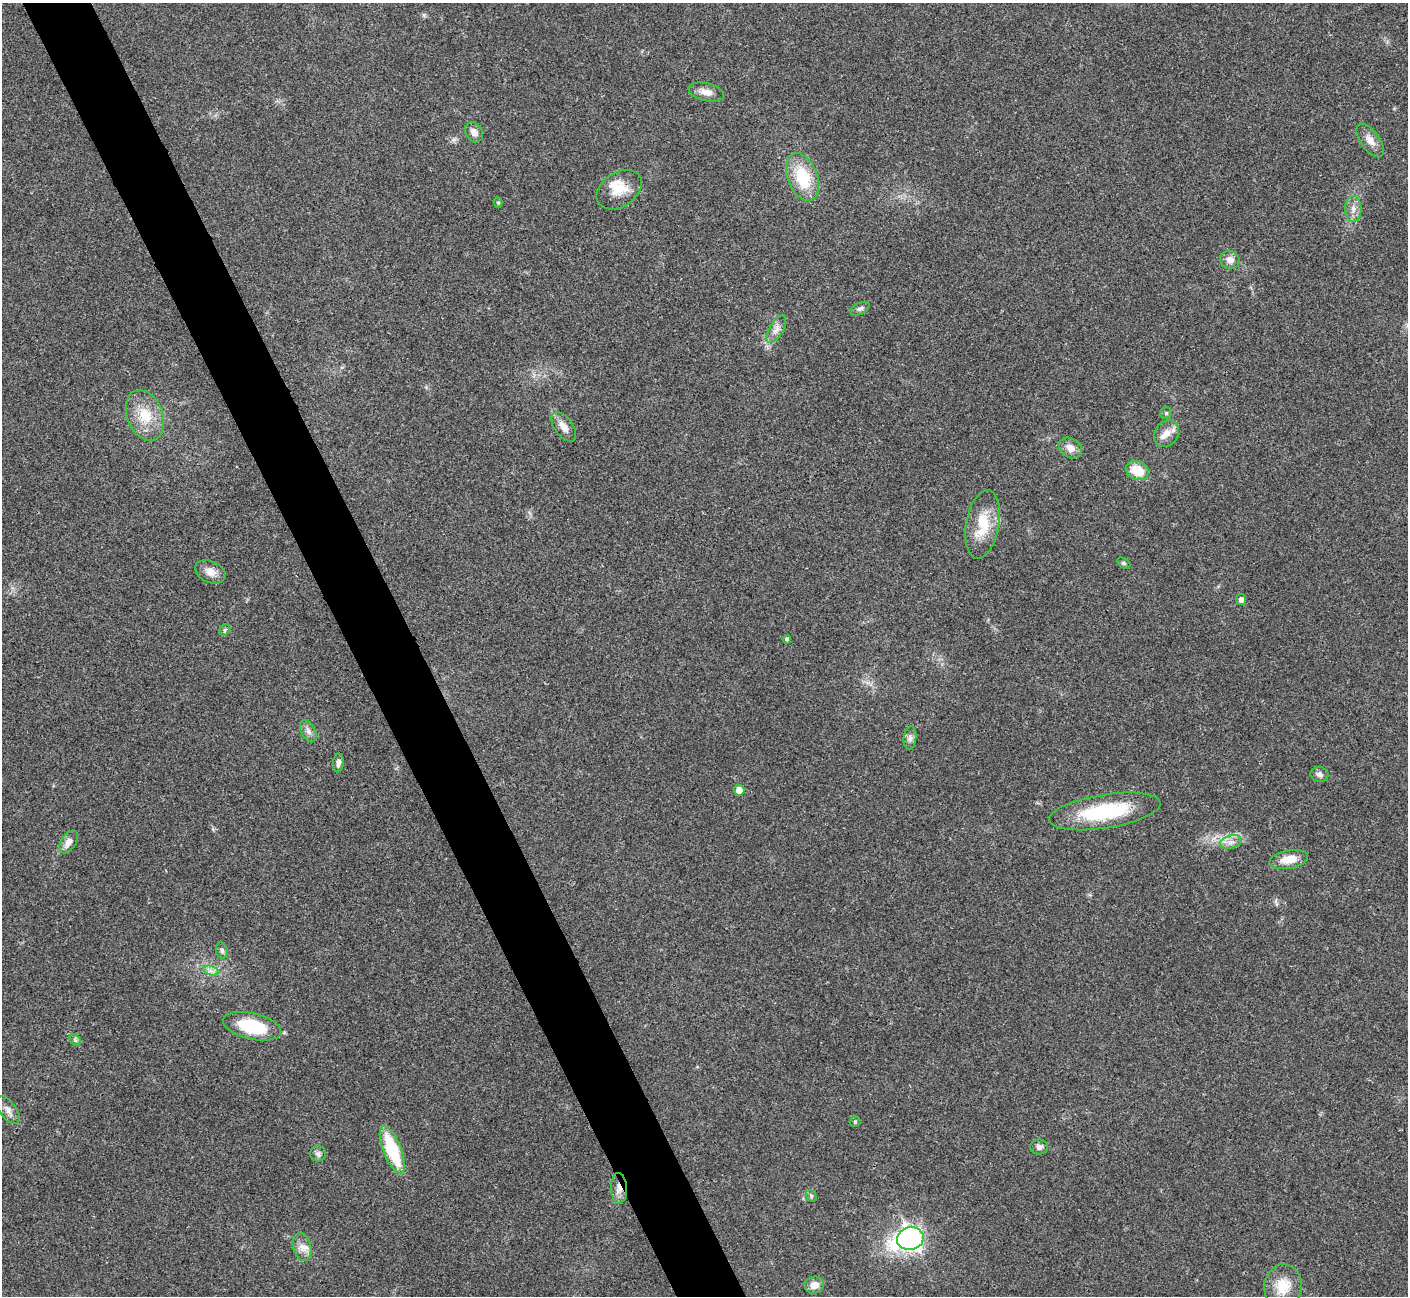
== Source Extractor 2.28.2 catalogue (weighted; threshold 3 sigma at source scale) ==
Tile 11 of 4 x 4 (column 3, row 3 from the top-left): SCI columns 2814-4219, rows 1451-2744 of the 5630 x 5621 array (HDU 1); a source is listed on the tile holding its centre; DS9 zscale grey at full resolution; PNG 1410 x 1298 px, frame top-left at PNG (2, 3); each listed source drawn as its Kron ellipse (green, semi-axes under 4 px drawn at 4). Shown black and unused: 5% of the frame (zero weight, under 3 of 4 exposures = <1% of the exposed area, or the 3 px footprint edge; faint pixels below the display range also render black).
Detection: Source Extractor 2.28.2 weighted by HDU 2 'WHT'; one run over the whole footprint, this tile lists its part. Background 0.0216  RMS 0.004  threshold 0.018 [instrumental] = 3 sigma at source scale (4.5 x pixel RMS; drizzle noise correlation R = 1.50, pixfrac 1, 0.05/0.05 arcsec/px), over >= 5 px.
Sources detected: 49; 3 inside a brighter listed object's ellipse — not listed separately; the other 46 listed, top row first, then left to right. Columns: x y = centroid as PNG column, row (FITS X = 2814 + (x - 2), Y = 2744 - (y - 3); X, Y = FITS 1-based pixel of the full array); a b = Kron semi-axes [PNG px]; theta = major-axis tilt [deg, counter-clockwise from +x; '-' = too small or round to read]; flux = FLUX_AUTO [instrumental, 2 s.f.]
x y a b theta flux
706 92 18 9 -13 3.3
474 132 11 8 -57 2.6
1370 140 19 9 -54 3.7
803 177 25 14 -69 17
619 190 25 17 34 8.3
498 202 5 4 - 0.61
1353 209 13 8 -89 2.7
1230 260 10 8 -21 2.8
860 309 10 5 25 1.1
776 329 15 7 60 2.4
1166 413 5 5 - 0.65
145 415 26 17 -68 11
564 427 17 9 -54 3.5
1166 433 14 11 52 3.8
1070 448 12 9 -32 3.6
1137 470 12 9 -25 9.3
983 524 35 16 80 13
1123 563 7 5 -27 0.63
210 572 16 10 -24 3.5
1241 599 5 5 - 1.7
225 630 6 5 - 0.72
787 639 4 4 - 0.99
308 731 12 7 -61 1.9
910 738 12 6 85 1.6
338 763 9 5 84 1.4
1319 774 9 7 -14 1.4
739 790 5 5 - 3.6
1105 811 56 17 9 29
69 842 12 7 56 2.9
1231 842 11 6 15 2.4
1289 859 19 9 9 6.3
222 951 8 6 -74 1.1
211 971 8 4 -18 1.4
252 1026 30 13 -13 21
75 1040 6 5 - 0.69
8 1110 16 8 -54 2.5
855 1122 5 5 - 0.53
1039 1147 9 7 -1 1.6
392 1150 25 9 -68 25
318 1154 8 7 - 1.2
619 1188 15 8 -88 3.1
811 1196 6 5 - 0.67
910 1239 13 11 13 150
302 1247 14 9 -76 3.2
814 1285 10 8 17 3.5
1283 1286 22 19 83 8.8
Overlapping masked pixels (flux is a lower limit): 2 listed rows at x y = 619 1188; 910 1239